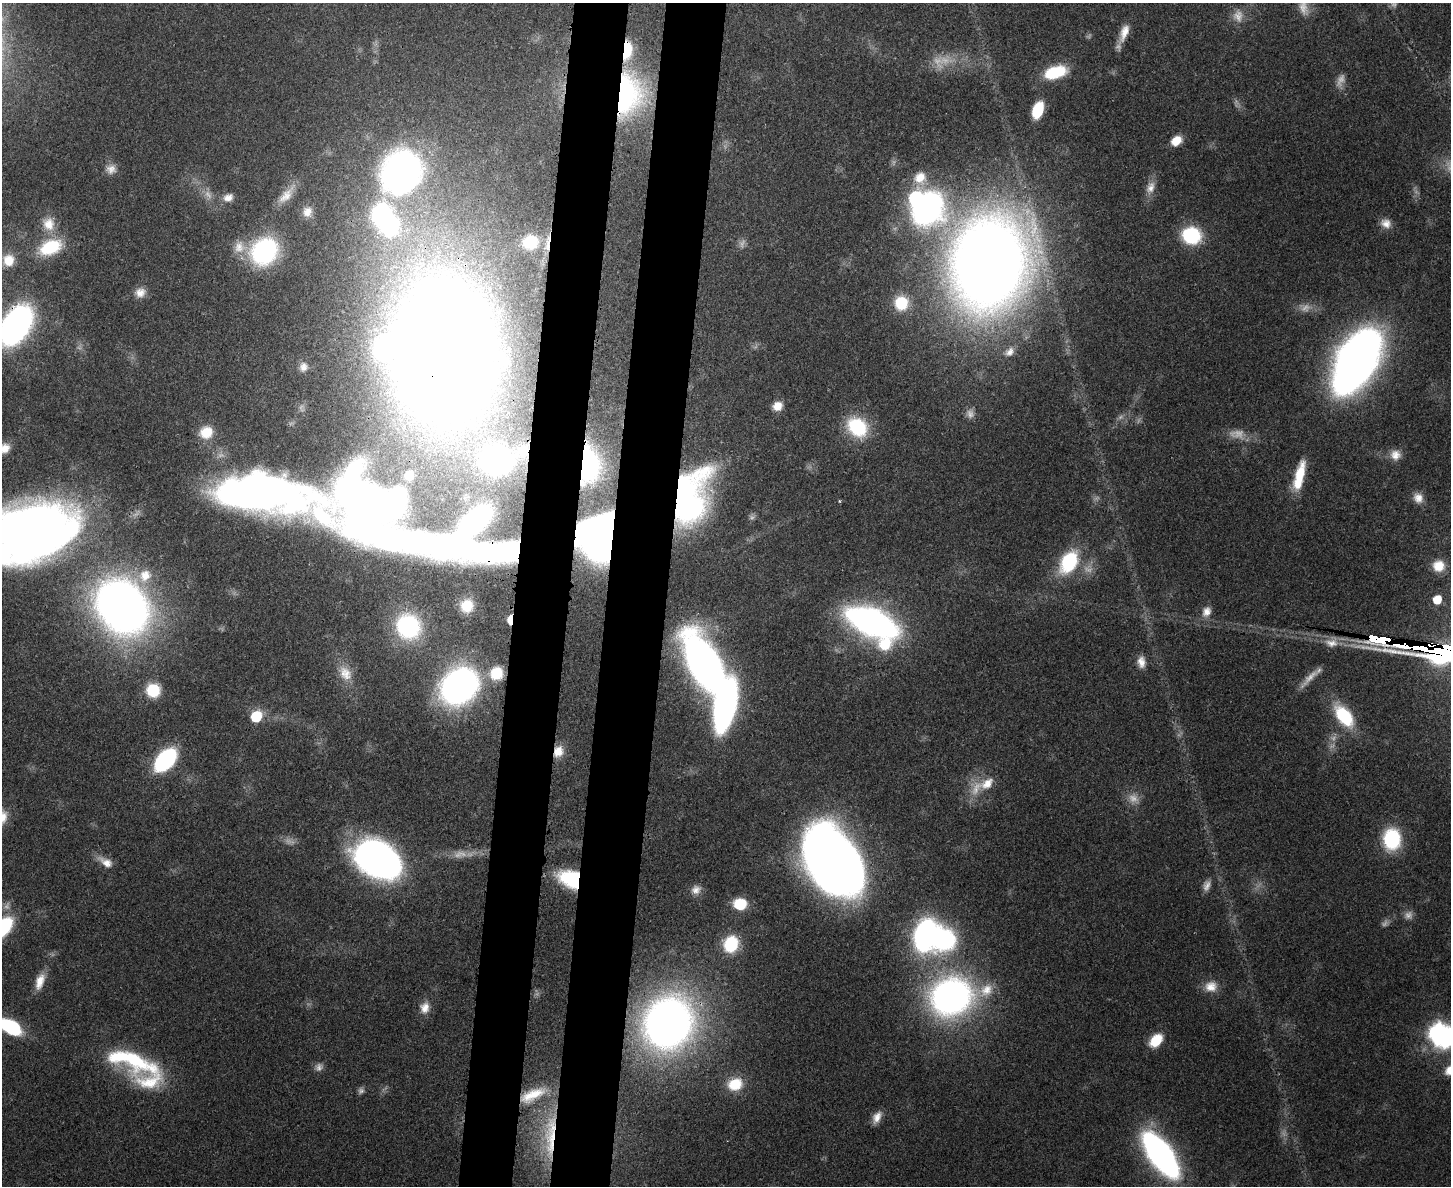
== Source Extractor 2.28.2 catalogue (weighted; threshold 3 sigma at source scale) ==
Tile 8 of 3 x 4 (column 2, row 3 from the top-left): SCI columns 1775-3223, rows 1205-2388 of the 4875 x 4778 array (HDU 1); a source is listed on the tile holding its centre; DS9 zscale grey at full resolution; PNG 1453 x 1188 px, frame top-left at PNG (2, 3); no overlay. Shown black and unused: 8% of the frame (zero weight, under 3 of 4 exposures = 7% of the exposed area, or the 3 px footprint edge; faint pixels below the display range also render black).
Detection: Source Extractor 2.28.2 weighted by HDU 2 'WHT'; one run over the whole footprint, this tile lists its part. Background 0.441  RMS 0.0079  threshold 0.0357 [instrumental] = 3 sigma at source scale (4.5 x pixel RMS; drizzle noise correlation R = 1.50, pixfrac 1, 0.05/0.05 arcsec/px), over >= 5 px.
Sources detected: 134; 25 too faint to see at this stretch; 12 inside a brighter object's white glare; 1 long thin detection or spike segment (spike, bleed or trail) — not listed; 4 inside a brighter listed object's ellipse — not listed separately; the other 92 listed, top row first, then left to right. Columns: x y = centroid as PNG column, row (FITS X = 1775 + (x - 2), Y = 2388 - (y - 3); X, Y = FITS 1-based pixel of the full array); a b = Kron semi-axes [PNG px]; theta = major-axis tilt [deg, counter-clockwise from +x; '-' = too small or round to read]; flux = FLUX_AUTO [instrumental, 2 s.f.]
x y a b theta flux
1124 33 26 9 69 12
1055 72 26 13 17 37
628 94 53 34 81 150
1038 110 15 9 70 32
1176 141 12 9 35 11
111 169 13 12 - 6.8
402 172 57 49 55 270
920 178 18 16 38 14
1150 188 19 11 69 8.8
286 195 30 11 49 13
228 197 14 11 17 7
927 208 29 24 54 270
307 212 14 12 83 7.9
1386 223 14 11 -26 7.5
48 224 20 17 -75 16
390 227 11 9 51 240
1191 235 17 15 -9 61
530 242 20 17 18 34
50 247 31 18 24 40
239 247 18 17 - 14
264 251 27 23 44 120
8 260 17 16 - 17
989 262 72 58 77 1600
140 292 14 12 23 7.9
901 303 15 15 - 26
16 325 26 16 58 400
443 350 100 62 87 2600
1010 352 15 10 44 7.2
1357 360 61 31 61 600
303 367 10 9 - 4.6
777 406 11 10 - 8.6
857 427 24 19 -42 51
206 432 18 16 32 20
4 448 14 11 43 9.5
524 451 16 11 40 12
1395 455 14 13 - 8.8
497 460 21 18 3 250
588 465 25 13 88 61
409 476 12 11 - 6.7
1299 476 36 10 76 28
266 495 196 49 -6 590
1418 498 14 12 -53 8.4
839 501 4 3 - 0.89
688 508 52 25 51 210
29 532 95 56 11 770
602 546 21 19 52 300
1069 562 26 17 59 60
1439 566 13 13 - 14
145 576 19 16 50 18
1437 600 8 7 - 9.7
467 606 14 13 - 17
122 607 36 29 -52 830
1206 612 15 11 65 7.6
510 620 10 5 89 15
872 622 38 19 -23 390
408 626 26 24 -56 97
1141 662 15 10 -84 7.3
705 664 48 22 -63 540
345 673 24 16 -55 17
496 673 17 16 - 25
459 686 27 22 39 390
153 690 14 14 - 27
256 716 11 9 58 32
1344 716 30 16 -52 44
558 751 15 12 68 11
165 760 21 12 48 120
987 783 23 14 33 16
1392 839 20 16 87 62
378 859 40 27 -32 390
833 860 56 37 -57 1000
106 862 21 10 -31 9.1
570 879 23 16 -25 46
696 890 13 11 29 6.2
740 904 13 11 -1 25
2 928 21 11 48 84
925 935 24 15 74 220
731 944 17 15 69 36
40 981 21 10 71 12
1211 986 17 14 4 11
952 996 35 28 16 380
425 1008 16 12 72 9
668 1023 40 36 63 560
10 1027 21 10 -27 90
1437 1033 11 10 - 290
1156 1040 16 10 47 19
132 1060 71 23 -20 89
735 1084 19 16 17 22
361 1091 8 8 - 2.6
533 1095 39 15 24 33
877 1117 15 9 61 7.6
550 1136 78 17 86 75
1161 1155 35 16 -55 340
Overlapping masked pixels (flux is a lower limit): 14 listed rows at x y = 628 94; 16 325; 443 350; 524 451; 588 465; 688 508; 29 532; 602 546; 122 607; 510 620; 558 751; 570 879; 533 1095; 550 1136
Isophote crosses this tile's border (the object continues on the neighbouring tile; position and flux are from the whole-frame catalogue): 6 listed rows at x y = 16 325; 4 448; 29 532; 2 928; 10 1027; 1437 1033
Unlisted compact peaks at least as high as the median listed source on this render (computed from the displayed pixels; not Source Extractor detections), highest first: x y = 1331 643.